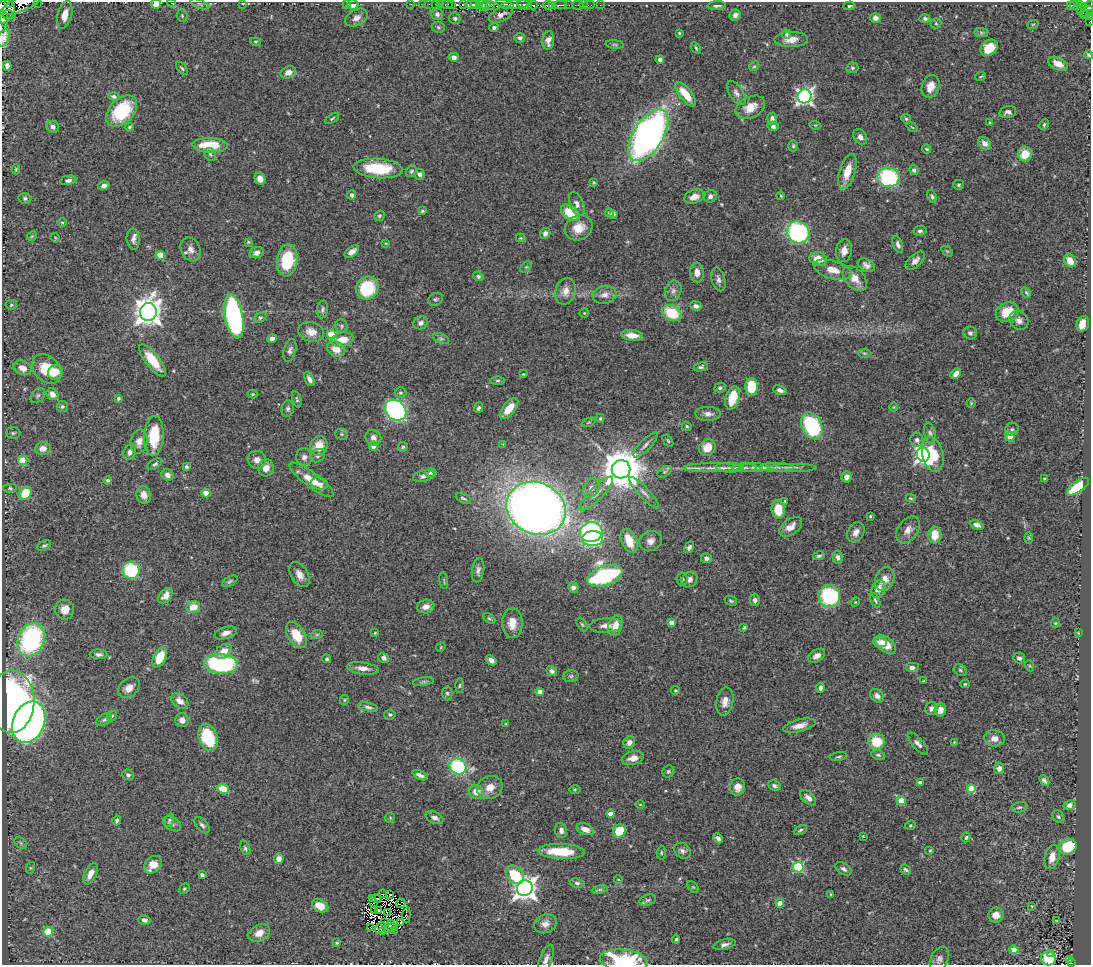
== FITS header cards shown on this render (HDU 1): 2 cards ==
NAXIS1  =                 1089
NAXIS2  =                  963

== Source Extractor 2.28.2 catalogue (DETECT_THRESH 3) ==
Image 1089 x 963 px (HDU 1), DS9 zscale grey, 1 PNG px = 1 image px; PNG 1093 x 967 px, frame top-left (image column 1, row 963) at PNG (2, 2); each listed source drawn as its Kron ellipse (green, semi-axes under 4 px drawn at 4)
Background 0.735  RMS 0.034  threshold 0.103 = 3 sigma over >= 5 px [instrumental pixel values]
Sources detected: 486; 9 with non-positive FLUX_AUTO (blend fragments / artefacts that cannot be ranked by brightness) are neither listed nor drawn; the other 477 listed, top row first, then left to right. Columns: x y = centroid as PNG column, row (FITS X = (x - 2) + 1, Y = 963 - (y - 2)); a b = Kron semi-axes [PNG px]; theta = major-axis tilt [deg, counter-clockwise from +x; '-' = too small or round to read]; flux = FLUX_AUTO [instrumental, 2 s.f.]
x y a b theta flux
8 2 3 2 - 140
38 2 2 2 - 23
22 3 21 7 23 790
171 3 4 3 - 3.2
243 3 3 2 - 1.6
156 4 5 4 - 24
199 4 10 4 -22 4.4
347 4 2 2 - 37
411 4 2 2 - 14
423 4 2 2 - 7.9
429 4 2 2 - 10
436 4 3 3 - 41
452 4 3 3 - 59
463 4 3 2 - 73
505 4 9 4 -17 270
353 5 5 5 - 13
440 5 3 2 - 32
447 5 6 3 0 58
471 5 6 3 2 560
476 5 5 3 - 690
482 5 6 3 -87 110
486 5 5 3 - 110
491 5 4 3 - 180
516 5 15 4 7 190
524 5 7 4 -17 640
533 5 5 3 - 17
548 5 5 3 - 290
552 5 3 2 - 220
561 5 6 2 0 100
569 5 4 2 - 35
578 5 6 3 -5 38
583 5 2 2 - 8
589 5 6 2 0 12
600 5 2 2 - 4.7
1075 5 5 3 - 100
1079 5 3 2 - 53
717 6 9 4 3 6.8
849 6 6 4 5 4
1070 6 4 3 - 47
1084 6 4 2 - 31
1089 6 5 3 - 180
1081 10 3 2 - 15
4 11 13 9 64 2400
1087 11 7 3 31 1.6
437 14 6 6 - 7.4
1084 14 5 3 - 36
9 15 6 4 -11 75
65 15 14 7 76 31
501 15 13 6 27 17
735 15 6 5 - 7.5
182 16 6 5 - 3.6
1089 16 4 2 - 16
3 18 8 4 -77 520
356 18 12 8 29 13
455 18 6 5 - 4.7
875 18 5 5 - 11
925 18 5 4 - 4.5
1089 22 3 3 - 13
936 23 5 5 - 3.6
1033 24 6 3 18 2.5
438 27 6 5 - 4.1
494 27 5 4 - 6
981 32 7 4 -1 4.9
679 33 3 3 - 2.5
786 34 5 4 - 4.1
4 38 9 5 67 14
520 38 5 4 - 6.2
791 39 17 7 1 22
548 40 9 6 84 18
256 42 5 3 - 2.7
615 45 9 3 -5 3
696 48 6 3 -58 3.1
989 48 9 7 41 55
1089 55 4 3 - 4.3
454 57 5 4 - 12
660 60 4 4 - 9.9
1058 64 10 6 -25 26
7 66 5 4 - 7.6
754 66 5 4 - 3.3
182 68 8 4 -52 3.9
852 68 6 5 - 4.4
288 72 8 6 22 14
981 77 5 2 - 2.2
931 86 12 8 70 26
736 93 14 6 -57 10
686 94 15 6 -51 44
114 96 6 4 -13 5.4
804 96 7 7 - 790
750 107 16 10 26 33
122 111 18 12 46 140
1008 112 8 5 13 8.7
332 118 8 3 31 3
772 118 6 5 - 7.2
906 119 5 4 - 3.6
990 123 4 3 - 2.7
1044 124 6 4 63 3.5
815 125 6 3 -17 2.5
773 126 5 4 - 6.4
53 127 6 6 - 9.7
129 127 4 3 - 3
912 127 6 3 -36 2.3
648 135 29 15 58 1100
860 137 8 6 -55 9.6
985 143 7 5 -42 16
210 145 17 7 -1 78
793 146 5 4 - 3.6
927 149 5 3 - 2.6
210 154 7 5 -57 4.4
1025 154 7 7 - 41
378 168 25 9 -4 110
16 169 5 4 - 2.6
914 170 5 4 - 5.2
411 171 6 5 - 5
847 171 18 8 73 37
420 174 6 5 - 7
889 177 11 10 - 250
260 179 6 5 - 17
68 180 8 4 11 6.4
594 182 4 4 - 3
959 185 5 5 - 3.9
104 186 5 4 - 11
352 195 4 4 - 9.3
710 196 6 6 - 8.4
781 196 4 3 - 2
932 196 6 4 -67 4.5
694 197 10 6 20 17
25 198 6 5 - 5.2
577 204 12 6 -67 10
422 211 3 3 - 2.7
570 213 10 6 -38 64
609 213 4 4 - 4.9
613 214 4 3 - 3.7
379 216 5 5 - 4
62 222 5 3 - 2.4
579 228 14 12 29 32
920 231 6 5 - 5.5
798 232 11 10 - 350
545 233 6 5 - 7
32 236 5 4 - 2.4
55 238 5 4 - 2.6
521 238 5 4 - 2.5
133 239 10 6 -85 10
248 242 4 3 - 2.3
386 243 3 2 - 2
898 244 9 4 -68 7.3
191 249 12 9 -63 14
844 251 11 8 81 18
947 251 7 3 -36 2.8
352 252 8 5 36 12
257 253 7 5 21 9.4
160 255 4 4 - 55
818 259 9 6 -11 33
287 260 16 10 82 100
915 261 12 6 42 13
1070 261 7 5 -51 27
866 265 9 6 -29 10
526 267 7 4 44 3.3
833 270 20 9 -16 33
697 272 10 7 -84 18
478 276 5 4 - 4.5
855 278 14 9 -47 27
718 279 12 6 -74 9.7
367 288 12 11 - 130
565 291 13 10 74 21
673 291 10 8 71 11
1026 292 6 4 -62 3
605 295 12 8 11 16
435 299 8 6 29 5.3
11 305 6 5 - 3.2
696 306 6 4 -24 8.1
322 310 9 5 80 5.9
148 312 9 8 - 2900
1007 312 12 9 26 46
584 313 5 5 - 2.7
672 313 10 7 -27 90
234 316 22 9 -79 500
260 318 6 4 29 3.9
1019 320 10 8 -41 12
421 323 7 6 - 8.8
1083 324 8 6 69 42
341 326 7 6 - 4.5
311 332 13 9 -15 23
970 333 7 6 - 6.5
331 334 5 4 - 79
632 335 11 5 -6 24
272 338 5 4 - 10
342 339 11 7 10 35
441 339 8 5 -23 5.1
336 349 9 7 -28 29
290 350 12 6 76 8.7
864 353 7 3 -1 3
152 360 19 7 -52 60
701 367 7 4 12 5
22 368 9 7 -24 21
47 369 16 12 -47 66
55 372 7 7 - 27
523 374 3 3 - 1.7
956 374 6 4 45 13
309 379 7 4 -62 9.2
498 380 7 3 1 3.2
751 387 9 6 -89 87
720 388 5 4 - 5
780 390 7 4 -21 7.7
400 393 6 5 - 4.3
52 394 6 5 - 16
253 394 5 4 - 2.6
38 396 9 6 48 6.4
118 398 4 4 - 3.7
733 398 12 7 72 65
297 399 8 4 -73 3.9
971 403 4 4 - 2.4
62 407 5 5 - 4.3
894 407 5 3 - 2
478 408 5 4 - 4.8
288 409 8 6 77 6.3
509 409 12 6 51 40
396 410 11 9 -40 480
708 414 12 7 0 12
600 418 4 3 - 2.5
588 422 7 2 21 1.9
687 426 5 4 - 3.4
812 426 14 10 -64 230
1012 429 7 6 - 5.2
13 433 7 6 - 4.1
930 433 11 5 -79 7.1
342 434 6 5 - 4.4
154 436 20 9 87 97
1010 436 4 4 - 58
373 438 8 7 - 12
917 440 7 6 - 10
668 441 7 3 -54 3
139 442 12 8 79 18
503 444 3 3 - 1.3
645 445 16 5 46 9.9
319 446 10 8 70 41
373 446 4 4 - 17
403 447 5 4 - 3.9
707 448 9 7 45 33
43 449 8 6 5 16
130 452 8 6 66 9.3
933 454 18 10 -77 70
923 455 7 6 - 740
318 456 8 6 30 7
304 457 9 8 - 11
23 460 5 4 - 80
257 460 9 9 - 15
155 464 8 4 30 5.3
186 467 4 4 - 4.5
777 467 17 4 0 13
793 467 24 2 0 9.3
266 468 8 7 - 19
713 468 29 4 0 22
730 468 14 5 -3 10
744 468 12 4 1 8.1
754 468 14 4 0 12
621 469 9 9 - 8800
664 472 8 4 31 5
431 473 6 4 3 4.3
167 475 6 5 - 10
424 476 11 6 13 11
846 477 5 5 - 12
1045 479 3 3 - 3
108 480 4 3 - 4.7
312 480 27 7 -37 46
319 484 9 6 -10 9.5
1078 487 13 5 36 95
10 488 7 4 -2 3.5
591 488 10 7 56 16
25 493 7 5 56 73
206 493 4 4 - 36
644 493 21 5 -47 13
596 494 23 6 45 21
144 495 9 7 -75 18
463 498 8 4 -25 5
911 498 5 3 - 2.7
785 501 3 3 - 2.8
536 508 30 25 -24 2500
778 509 9 6 -84 54
870 516 4 3 - 2.5
977 525 7 4 -23 11
791 527 13 7 36 19
908 530 15 10 54 18
591 532 11 10 - 300
856 532 11 8 61 14
935 535 8 6 88 38
1028 538 6 4 -89 2.2
593 539 10 8 3 210
629 541 12 7 -67 54
651 541 11 9 22 15
44 545 7 4 28 4.4
689 547 6 4 57 6.2
819 556 6 3 12 3.7
838 557 7 5 -86 7.6
706 558 5 5 - 8.1
131 570 8 8 - 140
478 570 12 6 82 9.5
299 575 13 8 -59 18
605 576 18 9 19 450
682 579 6 5 - 4.7
885 579 12 9 66 21
689 580 8 7 - 9.4
230 581 8 4 30 4.4
444 581 8 2 -81 2.5
573 587 5 5 - 6.8
878 589 9 6 67 21
165 596 9 5 48 15
829 596 11 10 - 220
755 600 6 5 - 8
875 600 8 4 -65 4
731 601 6 4 -21 3.7
855 602 4 3 - 2.1
193 607 7 6 - 33
426 607 8 6 12 15
65 610 10 9 - 23
489 618 7 4 -39 3.7
512 623 15 10 90 31
671 623 4 4 - 17
1055 623 5 4 - 2.7
582 624 7 4 -63 3.8
606 625 17 7 5 16
615 626 10 6 70 26
744 628 4 3 - 2.8
226 633 11 6 17 14
375 633 4 3 - 2
1078 633 4 3 - 1.9
317 634 6 4 19 3.1
296 635 14 8 -58 54
31 640 17 13 69 360
880 642 7 5 -4 12
886 644 12 7 -39 41
441 647 5 4 - 2
224 651 9 6 35 28
98 654 9 5 -1 7.5
817 656 9 6 32 13
160 657 10 6 63 55
384 658 5 5 - 9.1
1019 658 6 5 - 7
327 659 4 4 - 3.6
491 660 6 4 -40 9.2
221 664 17 10 -3 280
1030 666 6 3 -71 2.5
363 668 16 6 -8 18
912 668 7 5 0 8.7
960 670 7 5 -30 4.6
552 671 6 4 -35 8
571 676 7 6 - 5.3
923 681 3 2 - 2
423 682 10 4 9 4.7
965 684 4 4 - 2.5
459 686 7 3 88 3.1
129 688 12 9 42 17
820 688 5 4 - 6.9
675 690 4 4 - 2.6
540 692 4 4 - 27
447 693 7 5 -88 4.9
877 696 7 6 - 10
344 700 5 4 - 2.7
180 701 9 6 -35 16
12 702 31 23 88 990
725 702 14 8 80 19
368 707 10 3 -13 5.6
931 709 6 6 - 9.7
940 710 7 5 75 18
390 714 6 5 - 4
112 716 6 4 48 3.7
104 720 8 5 32 5.2
182 720 7 7 - 13
29 722 21 15 67 1000
506 724 3 3 - 2.9
799 726 16 6 14 21
208 737 14 9 -73 110
995 738 10 8 -7 18
629 742 6 5 - 11
877 742 8 8 - 65
954 742 3 3 - 1.7
918 744 14 5 -48 10
878 755 7 4 -11 4.3
839 757 9 3 7 3.8
633 758 11 6 13 17
458 767 9 7 -31 190
999 768 5 5 - 9.7
668 772 6 5 - 4.3
128 775 6 5 - 5.2
420 775 8 3 -24 7.8
1044 780 6 3 -48 5.9
920 783 4 3 - 9.9
774 786 7 5 -25 5.5
490 787 13 11 21 26
738 787 8 7 - 20
971 788 4 4 - 63
223 789 6 5 - 53
575 789 5 3 - 2.6
476 792 7 7 - 26
808 798 9 5 -43 9.4
901 801 4 4 - 76
640 804 5 3 - 1.9
1069 805 6 5 - 9.5
1019 807 8 5 10 4.3
611 814 4 4 - 20
1058 817 7 5 -50 5
390 818 5 5 - 2.9
435 818 9 5 -26 11
169 820 7 4 69 3.2
117 821 5 4 - 4.7
172 824 10 6 -32 6.1
202 825 9 5 -49 6.8
910 825 5 4 - 3.1
585 829 9 5 -20 18
561 830 8 6 -75 9.4
800 830 7 4 26 3.8
619 831 7 6 - 68
863 836 3 3 - 1.5
966 837 5 3 - 3.3
718 838 5 4 - 7.9
21 843 7 4 -37 3.9
1068 847 9 7 28 84
245 848 7 4 -67 4.7
930 850 4 3 - 2.1
682 851 9 7 -39 8.2
561 852 23 7 -3 78
661 853 7 4 86 3.5
1052 857 12 7 75 22
279 859 5 5 - 14
153 865 10 7 43 31
798 867 5 5 - 220
30 868 6 4 71 2.7
844 869 9 5 -33 7.9
906 870 6 4 -39 4
90 874 11 6 64 23
202 875 4 4 - 7.3
515 875 10 8 -47 91
618 879 4 3 - 1.7
577 883 7 4 -8 5.7
693 887 7 4 -44 3
525 888 8 7 - 1900
184 889 5 5 - 3.4
600 890 8 4 9 4.2
383 894 3 2 - 0.37
831 894 4 3 - 2.7
390 895 4 3 - 1
373 898 3 2 - 6.3
376 898 5 2 - 6.6
648 900 8 5 19 5
374 903 2 2 - 1.2
780 903 4 4 - 30
401 904 5 3 - 3
320 906 9 6 -28 34
1032 906 3 3 - 1.9
375 910 3 2 - 2.4
379 910 3 2 - 2.9
387 913 3 2 - 6
406 915 7 2 85 4.5
996 915 7 7 - 21
144 920 6 5 - 9.2
1057 920 3 2 - 1.7
385 922 3 2 - 1.7
401 922 2 2 - 2.4
545 924 11 9 20 16
390 925 5 2 - 1
371 927 3 2 - 13
380 928 6 3 54 2.8
391 928 6 2 33 1.5
394 931 3 2 - 0.77
48 932 5 5 - 83
382 932 4 2 - 2.7
259 933 11 8 31 23
676 939 4 4 - 3.5
337 943 3 2 - 2.5
725 944 11 5 13 8.3
1014 950 4 4 - 34
1051 954 3 2 - 9.1
1048 958 7 7 - 74
546 959 15 6 69 12
939 959 13 8 64 11
1069 960 4 2 - 5.2
624 961 24 11 -7 210
1071 963 3 2 - 16
At the frame edge (FLAGS 8, measured only in part): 13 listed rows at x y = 8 2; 38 2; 22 3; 171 3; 156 4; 1089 6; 1089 16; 1089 22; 4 38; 1089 55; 546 959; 624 961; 1071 963
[9 non-positive-flux detections neither listed nor drawn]